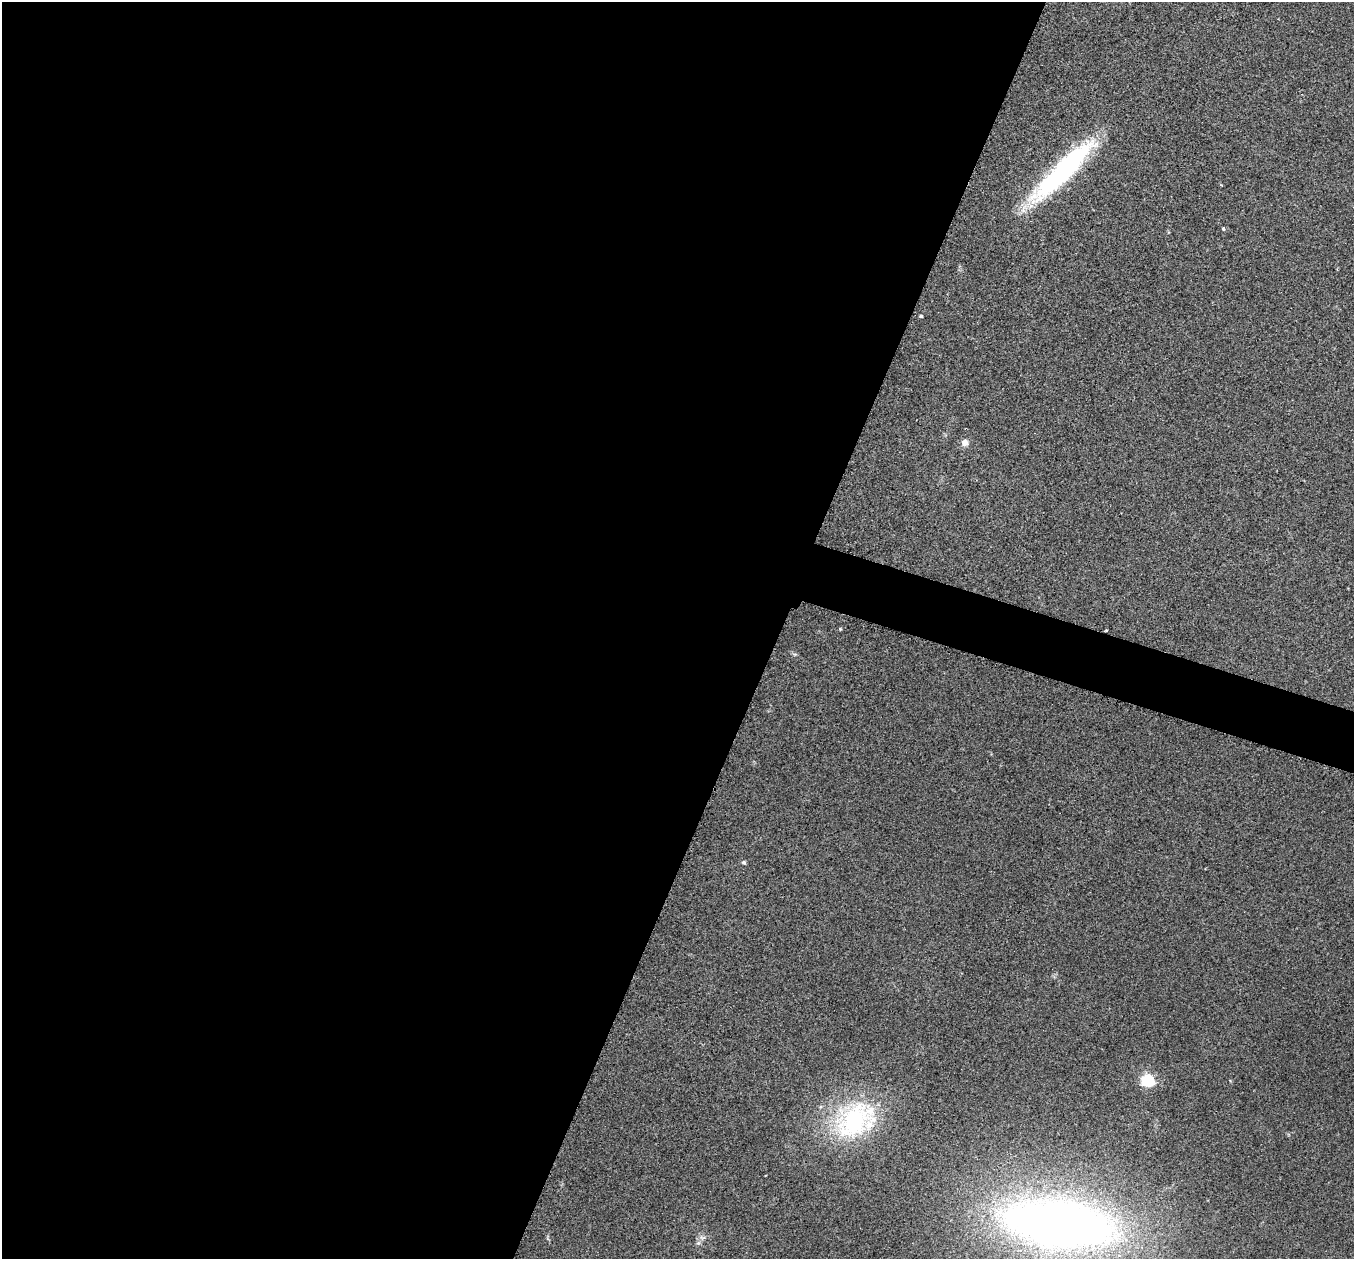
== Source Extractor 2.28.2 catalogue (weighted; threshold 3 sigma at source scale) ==
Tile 5 of 4 x 4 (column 1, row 2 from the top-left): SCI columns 8-1359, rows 2659-3915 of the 5427 x 5441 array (HDU 1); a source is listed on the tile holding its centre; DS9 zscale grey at full resolution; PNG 1356 x 1261 px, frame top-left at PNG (2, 2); no overlay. Shown black and unused: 59% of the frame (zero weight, under 2 of 3 exposures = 1% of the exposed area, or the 3 px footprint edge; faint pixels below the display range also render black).
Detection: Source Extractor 2.28.2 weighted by HDU 2 'WHT'; one run over the whole footprint, this tile lists its part. Background 0.104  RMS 0.015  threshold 0.0661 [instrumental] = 3 sigma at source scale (4.5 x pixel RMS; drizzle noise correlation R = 1.50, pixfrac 1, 0.05/0.05 arcsec/px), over >= 5 px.
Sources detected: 11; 1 inside a brighter listed object's ellipse — not listed separately; the other 10 listed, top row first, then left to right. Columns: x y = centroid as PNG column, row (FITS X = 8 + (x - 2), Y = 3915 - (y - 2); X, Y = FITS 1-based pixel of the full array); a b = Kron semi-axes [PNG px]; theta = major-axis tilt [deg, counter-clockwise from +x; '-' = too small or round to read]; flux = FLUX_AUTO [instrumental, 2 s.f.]
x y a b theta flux
1063 171 87 18 45 250
1223 229 5 4 - 1.8
921 316 4 3 - 2.3
965 442 9 8 - 8.3
840 629 4 4 - 1.4
744 862 6 4 -1 2.2
1147 1080 6 5 - 220
853 1121 58 42 30 190
1059 1224 75 29 -7 1700
698 1243 6 6 - 3.4